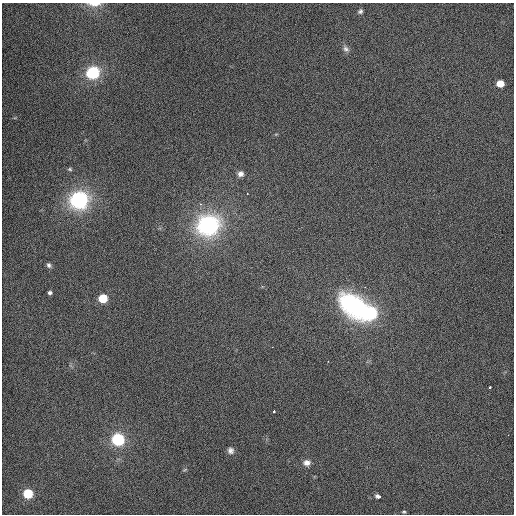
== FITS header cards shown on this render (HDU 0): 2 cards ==
NAXIS1  =                  512 / Axis length
NAXIS2  =                  512 / Axis length

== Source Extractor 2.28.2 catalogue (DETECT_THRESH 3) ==
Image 512 x 512 px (HDU 0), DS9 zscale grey, 1 PNG px = 1 image px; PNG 516 x 516 px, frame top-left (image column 1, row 512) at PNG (2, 3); no overlay
Background 450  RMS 2.2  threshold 6.74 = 3 sigma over >= 5 px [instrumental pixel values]
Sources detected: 23; all 23 listed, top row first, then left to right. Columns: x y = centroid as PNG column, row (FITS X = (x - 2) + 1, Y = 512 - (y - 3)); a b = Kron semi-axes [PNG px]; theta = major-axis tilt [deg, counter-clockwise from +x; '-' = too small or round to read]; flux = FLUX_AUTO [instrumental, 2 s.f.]
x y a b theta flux
94 4 18 6 -1 1300
360 11 5 4 - 310
346 49 8 6 -36 420
93 73 7 6 - 26000
500 84 6 5 - 2400
70 169 5 4 - 200
240 174 8 7 - 620
247 193 2 2 - 88
79 200 8 7 - 68000
208 225 9 8 - 95000
49 265 5 5 - 300
50 293 4 3 - 280
103 298 6 5 - 5700
353 305 37 24 -43 19000
370 313 8 7 - 23000
490 387 3 3 - 450
274 411 3 2 - 200
118 440 6 6 - 24000
231 451 6 5 - 460
307 463 7 6 - 690
28 494 6 5 - 8600
378 496 4 3 - 970
404 512 4 2 - 160
At the frame edge (FLAGS 8, measured only in part): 1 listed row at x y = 94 4